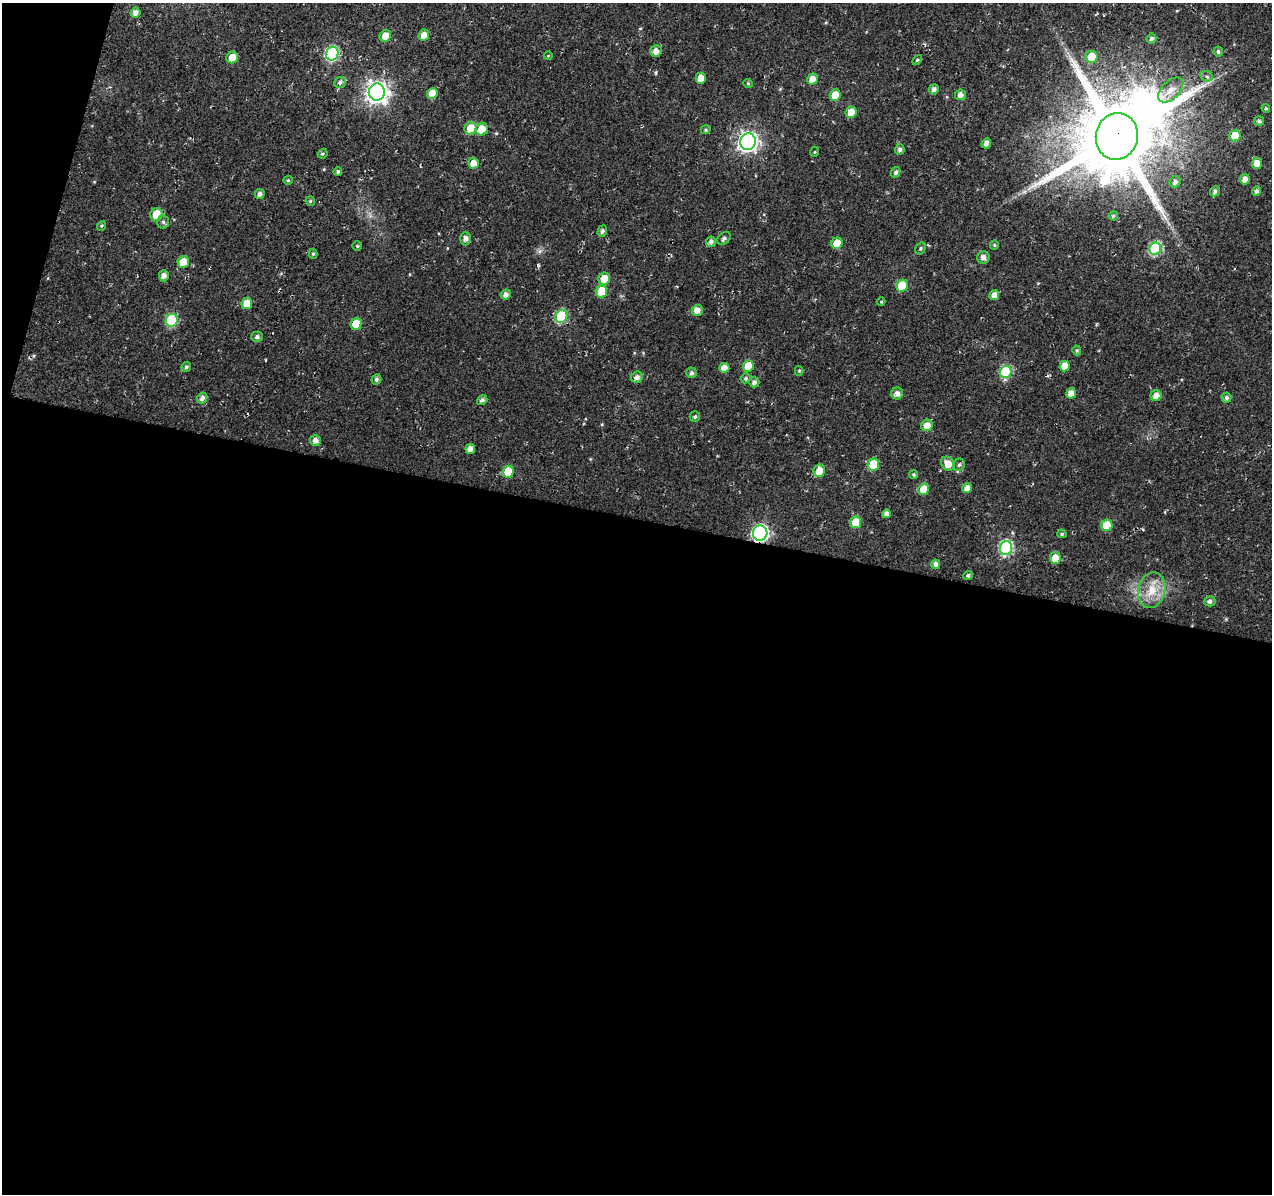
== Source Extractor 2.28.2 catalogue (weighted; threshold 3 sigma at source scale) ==
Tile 13 of 4 x 4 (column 1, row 4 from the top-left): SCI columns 16-1285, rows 281-1472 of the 5101 x 5331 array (HDU 1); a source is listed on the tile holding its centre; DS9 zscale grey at full resolution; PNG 1274 x 1196 px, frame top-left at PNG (2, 3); each listed source drawn as its Kron ellipse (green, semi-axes under 4 px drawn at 4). Shown black and unused: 58% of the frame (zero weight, under 2 of 3 exposures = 2% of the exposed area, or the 3 px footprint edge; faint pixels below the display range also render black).
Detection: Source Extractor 2.28.2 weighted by HDU 2 'WHT'; one run over the whole footprint, this tile lists its part. Background 0.0148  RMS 0.0053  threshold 0.0239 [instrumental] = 3 sigma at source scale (4.5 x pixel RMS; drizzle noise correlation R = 1.50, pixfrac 1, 0.0396/0.0396 arcsec/px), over >= 5 px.
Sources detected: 117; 1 inside a brighter object's white glare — neither listed nor drawn; the other 116 listed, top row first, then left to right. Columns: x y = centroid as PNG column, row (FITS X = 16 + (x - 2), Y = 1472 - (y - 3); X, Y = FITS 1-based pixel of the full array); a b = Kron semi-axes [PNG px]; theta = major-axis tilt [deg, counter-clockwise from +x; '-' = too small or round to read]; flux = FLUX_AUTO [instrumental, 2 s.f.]
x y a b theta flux
136 13 5 5 - 2.4
424 35 6 5 - 4.2
385 36 6 5 - 5.1
1152 38 5 5 - 1.5
656 51 6 6 - 2.9
1218 51 5 5 - 1.1
332 54 7 6 - 67
548 56 4 2 - 0.35
1092 57 6 6 - 11
232 58 6 5 - 6.4
917 60 6 3 45 0.63
1207 76 6 5 - 1.3
701 78 5 5 - 4.4
812 79 6 5 - 4.1
340 82 6 5 - 1.7
748 83 5 4 - 0.59
934 89 5 5 - 1.8
1171 90 15 9 45 5.2
377 92 8 8 - 320
432 94 5 5 - 7.5
835 95 6 5 - 8.6
960 95 5 5 - 2.5
1266 108 4 4 - 0.6
851 112 6 5 - 6.4
1259 121 5 4 - 1.3
471 128 6 6 - 9.4
482 129 6 6 - 9.6
706 130 5 4 - 0.75
1117 136 23 21 78 6100
1235 136 6 5 - 13
748 142 8 7 - 220
986 143 5 4 - 2.3
900 149 5 5 - 1.5
814 152 5 3 - 0.47
323 154 5 3 - 0.7
473 163 5 5 - 4.8
1257 163 6 5 - 5.3
338 172 4 4 - 0.99
896 172 5 4 - 1.3
1245 179 5 5 - 2.9
288 180 5 4 - 0.66
1175 182 6 5 - 2.1
1215 191 5 4 - 1.5
1256 191 5 4 - 1.6
260 194 5 5 - 1.9
310 201 5 4 - 0.64
156 214 6 6 - 9.8
1113 216 4 4 - 0.74
163 222 7 6 - 1.2
101 226 5 3 - 0.47
602 231 5 4 - 1.5
724 238 8 5 42 1.4
465 239 7 5 90 2.1
711 242 5 5 - 1.9
837 243 6 5 - 8.8
994 245 5 4 - 0.65
357 246 4 4 - 0.74
920 248 6 4 58 0.87
1155 249 6 6 - 44
313 254 5 4 - 0.75
983 257 6 6 - 2.5
183 262 6 5 - 7.6
164 276 5 5 - 2.5
604 279 6 5 - 9.1
902 286 6 5 - 19
601 291 6 5 - 15
506 295 5 4 - 2.4
994 295 5 5 - 2.8
881 302 4 4 - 0.48
247 304 5 5 - 8.3
697 310 5 5 - 3.8
561 316 6 6 - 32
172 320 6 6 - 34
356 324 6 5 - 11
257 337 6 5 - 1.4
1077 350 5 4 - 0.69
748 366 6 5 - 11
1065 366 5 5 - 6.7
186 367 5 4 - 1
724 368 5 5 - 4.4
799 371 5 4 - 0.68
1006 372 6 6 - 35
692 373 5 5 - 1.4
637 377 6 5 - 2.4
746 378 5 4 - 0.95
376 379 5 4 - 1.2
754 382 5 5 - 1.7
897 393 6 6 - 2.6
1071 393 5 5 - 4.2
1156 396 5 5 - 3.5
1226 397 5 5 - 1.5
202 398 6 5 - 2
482 400 5 4 - 1.3
695 417 5 5 - 0.98
927 425 6 5 - 4.7
315 440 5 5 - 2.6
470 449 5 5 - 2.7
948 464 8 6 -50 5.1
873 465 6 5 - 18
959 465 6 5 - 1
819 471 6 5 - 6.2
508 472 6 5 - 12
914 474 4 4 - 0.72
967 488 5 5 - 3.3
924 489 6 5 - 8.6
887 514 4 4 - 2.6
856 522 6 5 - 13
1107 525 6 5 - 13
760 533 8 7 - 130
1062 534 4 4 - 0.81
1006 548 7 6 - 62
1055 558 6 5 - 5.8
936 564 5 4 - 1.9
968 575 4 4 - 0.98
1152 590 18 13 77 9.7
1210 601 5 5 - 1.6
Overlapping masked pixels (flux is a lower limit): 2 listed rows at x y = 1117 136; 760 533